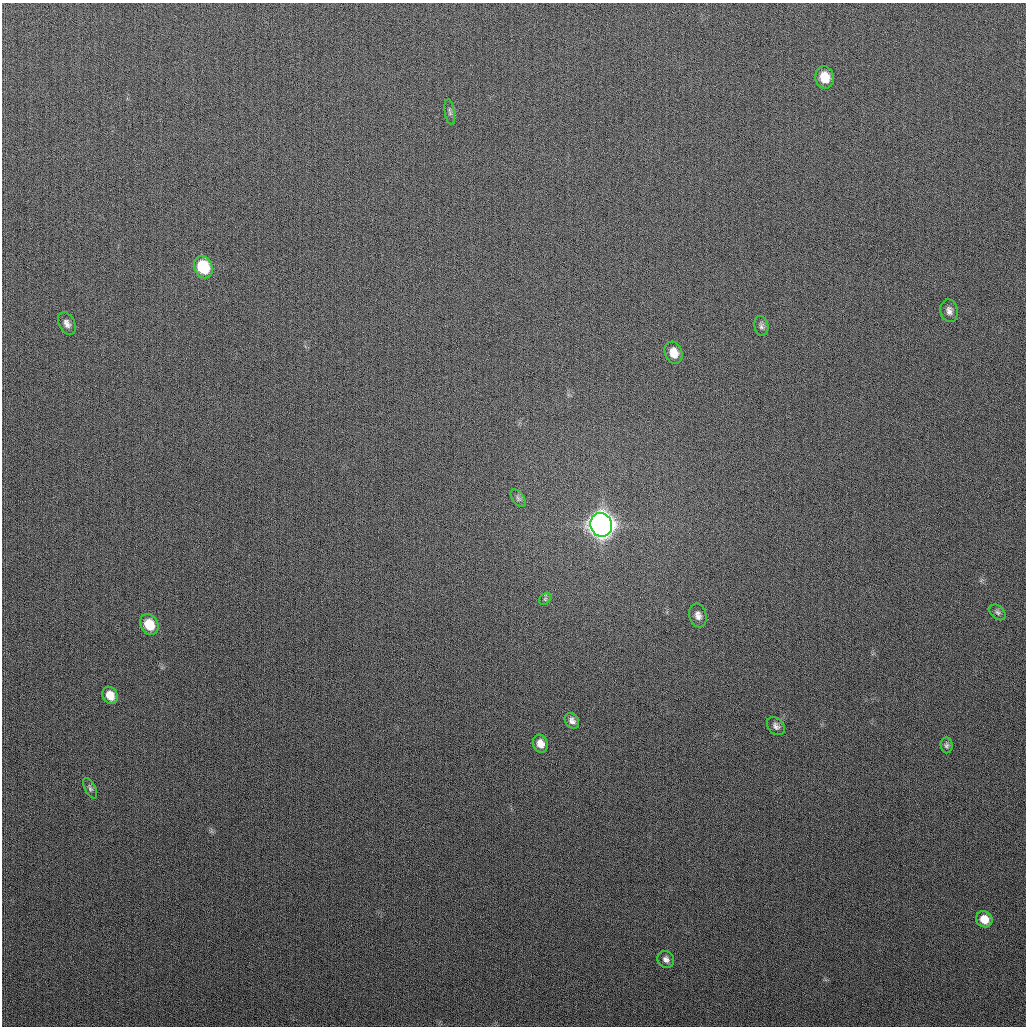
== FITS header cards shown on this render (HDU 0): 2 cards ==
NAXIS1  =                 1024
NAXIS2  =                 1024

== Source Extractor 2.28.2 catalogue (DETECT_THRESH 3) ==
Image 1024 x 1024 px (HDU 0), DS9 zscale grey, 1 PNG px = 1 image px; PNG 1028 x 1028 px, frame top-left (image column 1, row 1024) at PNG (2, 3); each listed source drawn as its Kron ellipse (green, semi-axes under 4 px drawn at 4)
Background 267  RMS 10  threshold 31.4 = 3 sigma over >= 5 px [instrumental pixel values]
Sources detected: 21; all 21 listed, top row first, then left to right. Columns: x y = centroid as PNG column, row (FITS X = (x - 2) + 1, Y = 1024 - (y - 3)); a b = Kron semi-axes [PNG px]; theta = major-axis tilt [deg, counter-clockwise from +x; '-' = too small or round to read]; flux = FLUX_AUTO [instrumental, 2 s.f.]
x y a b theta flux
825 77 11 9 -77 1.4e+04
450 112 13 5 -81 2.0e+03
203 267 11 9 -66 3.4e+04
949 311 11 8 -77 3.7e+03
67 324 12 8 -61 3.7e+03
761 326 10 7 -81 2.4e+03
674 353 11 8 -71 9.0e+03
518 498 10 5 -55 1.8e+03
601 525 12 10 -68 1.2e+06
545 599 7 5 46 1.3e+03
998 612 9 6 -44 2.0e+03
698 615 12 8 -73 4.6e+03
149 624 11 8 -60 1.8e+04
110 695 9 7 -61 8.6e+03
572 721 8 6 -52 3.2e+03
776 726 10 7 -45 2.8e+03
540 744 9 7 -69 5.7e+03
947 745 8 6 -87 1.9e+03
90 788 11 5 -63 2.0e+03
984 919 8 7 - 1.1e+04
666 959 9 8 - 3.3e+03